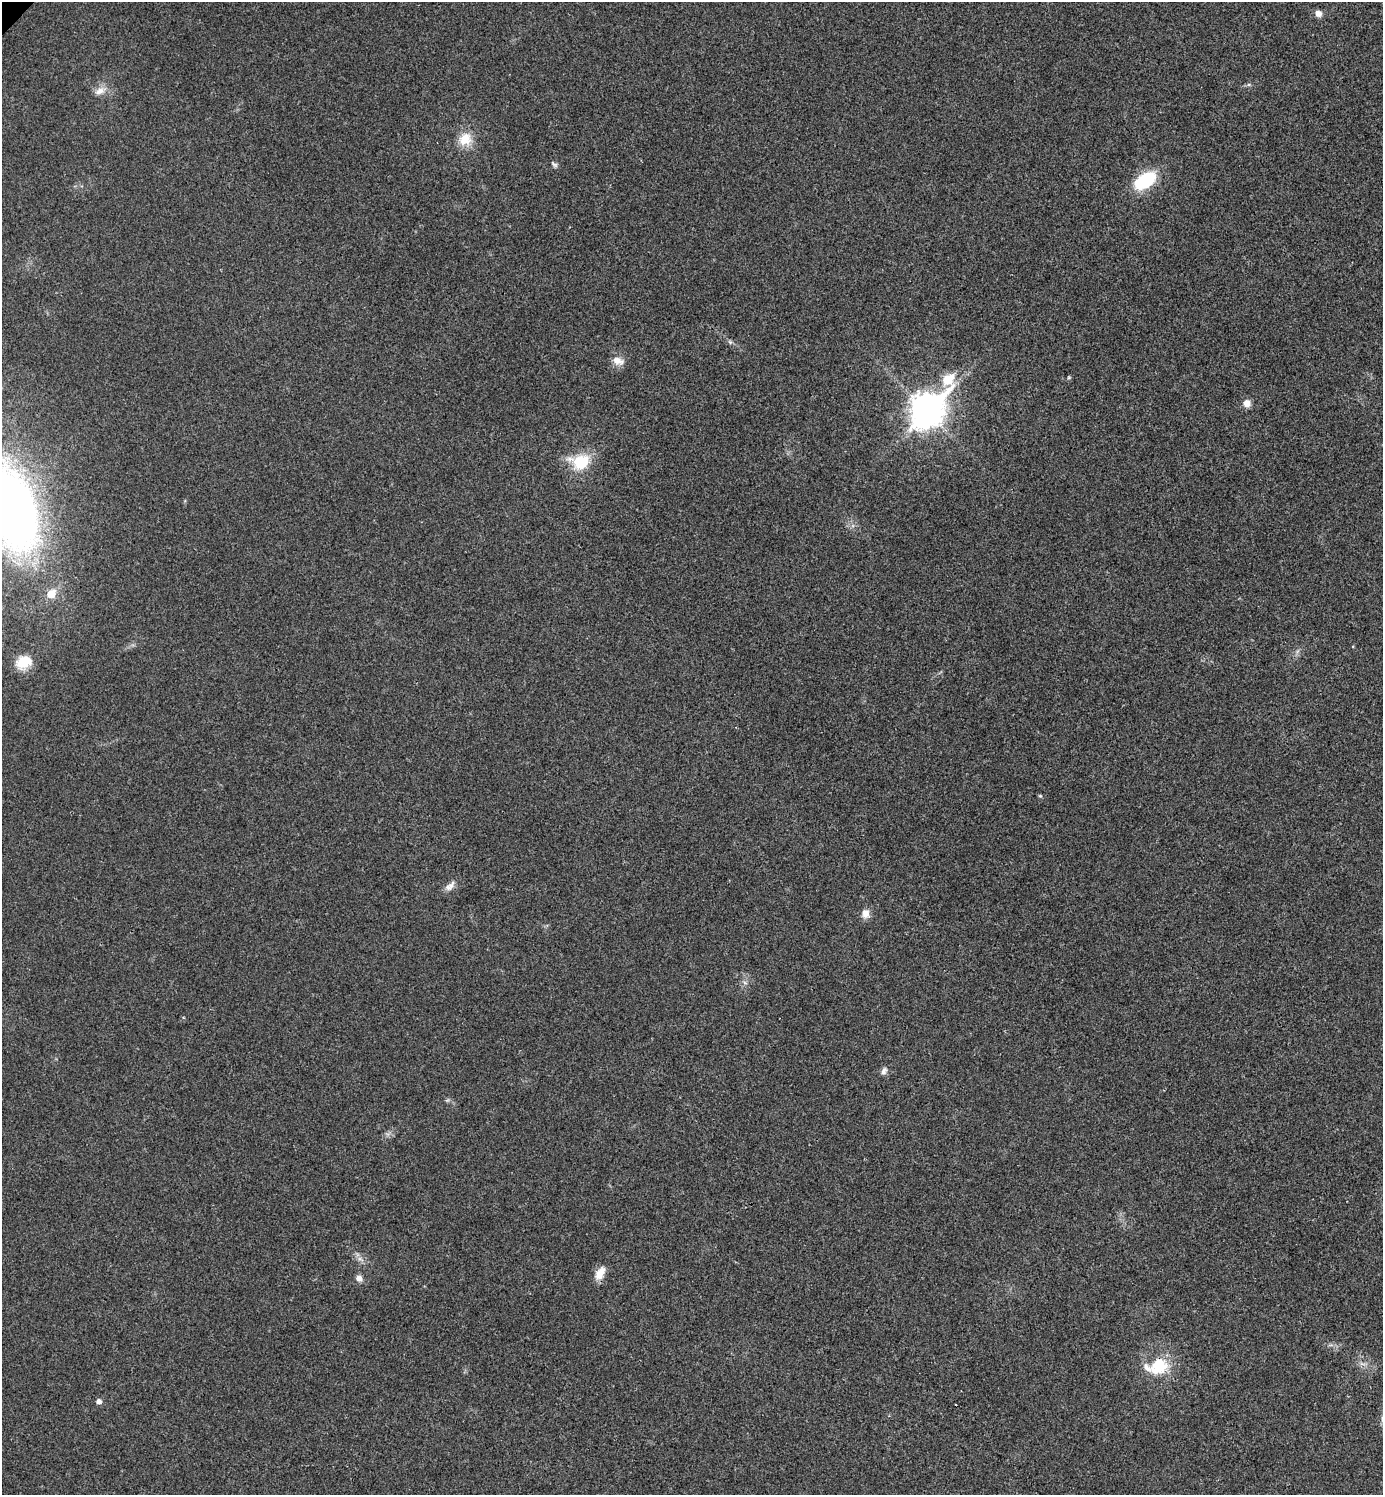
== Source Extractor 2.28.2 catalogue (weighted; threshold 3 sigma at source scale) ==
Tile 6 of 4 x 4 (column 2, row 2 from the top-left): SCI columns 1540-2920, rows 2995-4487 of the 5984 x 5984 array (HDU 1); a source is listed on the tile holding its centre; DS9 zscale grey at full resolution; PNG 1385 x 1497 px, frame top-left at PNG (2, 2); no overlay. Shown black and unused: <1% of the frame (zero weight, under 3 of 4 exposures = <1% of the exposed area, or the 3 px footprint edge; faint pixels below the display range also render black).
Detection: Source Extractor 2.28.2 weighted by HDU 2 'WHT'; one run over the whole footprint, this tile lists its part. Background 0.0193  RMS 0.0054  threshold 0.0242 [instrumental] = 3 sigma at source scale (4.5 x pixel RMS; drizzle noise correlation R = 1.50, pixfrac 1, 0.05/0.05 arcsec/px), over >= 5 px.
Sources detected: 23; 1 inside a brighter listed object's ellipse — not listed separately; the other 22 listed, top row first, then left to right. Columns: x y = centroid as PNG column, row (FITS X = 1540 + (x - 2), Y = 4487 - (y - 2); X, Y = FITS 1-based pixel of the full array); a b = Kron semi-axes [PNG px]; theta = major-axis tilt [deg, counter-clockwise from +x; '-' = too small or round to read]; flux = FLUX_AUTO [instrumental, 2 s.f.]
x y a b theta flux
1318 13 9 8 - 2.8
100 91 16 9 26 4.3
465 139 17 15 43 10
554 164 11 4 -36 1.3
1145 180 24 14 33 29
618 361 16 10 -19 4.4
948 379 8 7 - 23
1247 403 8 8 - 3.9
927 411 13 10 47 910
580 462 26 20 1 18
11 509 77 41 -73 420
51 594 7 6 - 12
24 662 19 15 24 13
1040 796 5 5 - 0.67
450 886 17 8 45 3.4
865 913 11 9 -86 4.1
884 1071 11 7 66 2
600 1273 18 10 59 6
359 1278 8 7 - 2.6
1362 1364 11 3 -11 1.5
1159 1366 27 21 37 20
99 1401 6 5 - 2.4
Isophote crosses this tile's border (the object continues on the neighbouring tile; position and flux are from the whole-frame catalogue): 1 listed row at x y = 11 509